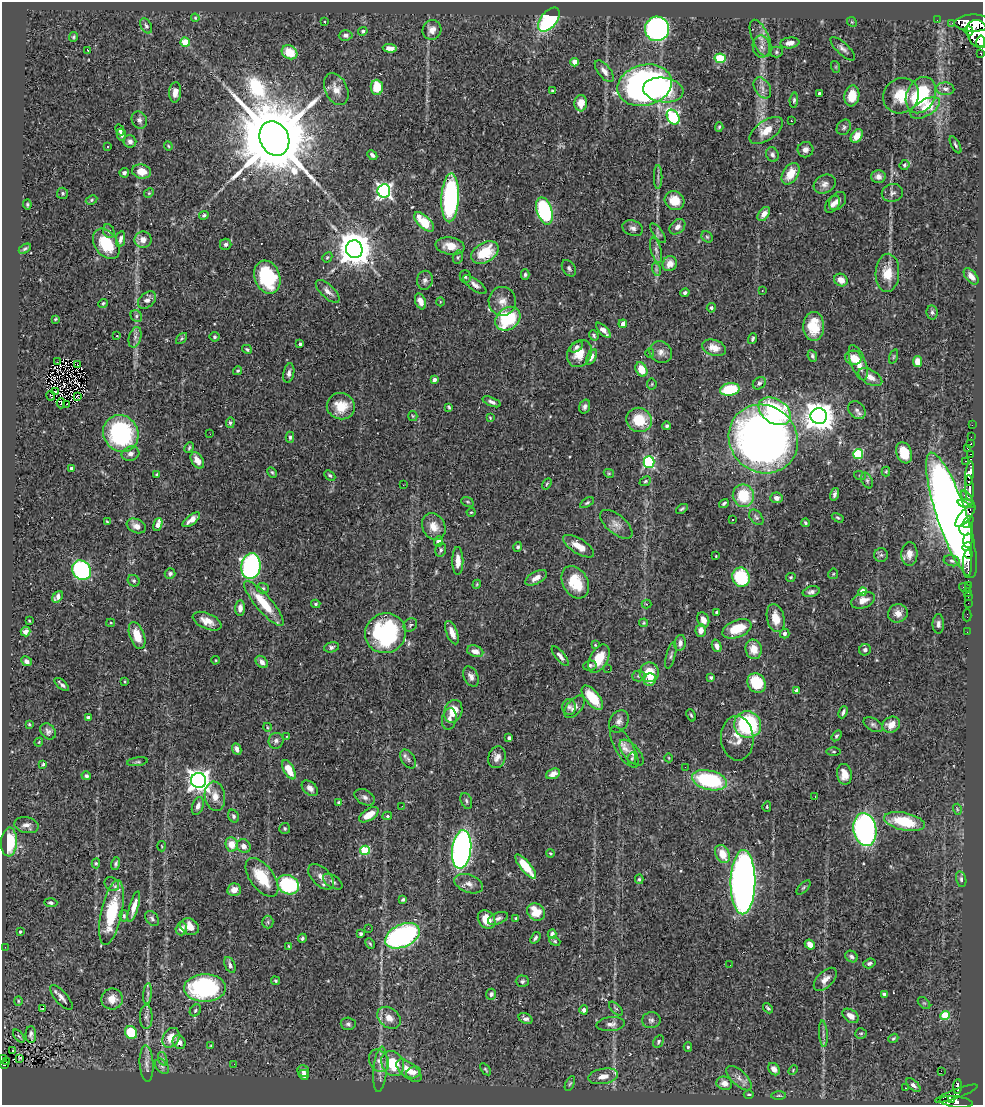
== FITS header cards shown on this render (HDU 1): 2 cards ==
NAXIS1  =                  981
NAXIS2  =                 1103

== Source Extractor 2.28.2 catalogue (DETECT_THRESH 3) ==
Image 981 x 1103 px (HDU 1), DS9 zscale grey, 1 PNG px = 1 image px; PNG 985 x 1107 px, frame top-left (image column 1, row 1103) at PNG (2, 2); each listed source drawn as its Kron ellipse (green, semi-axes under 4 px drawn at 4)
Background 0.614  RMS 0.028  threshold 0.0827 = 3 sigma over >= 5 px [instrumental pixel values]
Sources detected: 482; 4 with non-positive FLUX_AUTO (blend fragments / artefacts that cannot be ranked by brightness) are neither listed nor drawn; the other 478 listed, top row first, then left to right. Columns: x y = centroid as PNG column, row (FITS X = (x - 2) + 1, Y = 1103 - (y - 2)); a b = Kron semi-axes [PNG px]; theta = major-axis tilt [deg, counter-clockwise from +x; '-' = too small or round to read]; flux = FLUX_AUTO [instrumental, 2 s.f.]
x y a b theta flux
195 18 4 3 - 2.3
549 20 14 8 51 200
937 20 2 2 - 1.2
324 22 4 3 - 1.6
852 22 5 4 - 1.9
952 23 4 3 - 1.9
973 23 19 8 0 1700
146 26 8 5 -62 5
657 29 12 12 - 540
432 30 10 9 - 13
363 31 5 4 - 3.1
969 31 5 3 - 210
978 34 14 11 -68 1500
346 35 7 5 3 5.3
74 37 5 4 - 2.7
761 38 19 8 -67 15
981 41 6 3 80 370
185 42 4 4 - 48
790 43 9 5 7 13
761 47 11 8 -82 9.8
390 48 7 4 -2 12
843 49 16 6 -43 7.8
87 50 3 3 - 27
289 52 8 6 -29 42
776 52 6 5 - 3.4
981 53 3 3 - 38
720 58 6 4 -12 89
575 62 4 4 - 22
836 67 6 4 -72 1.9
604 71 13 6 -52 10
645 85 28 20 14 780
377 87 7 6 - 47
762 88 11 7 -57 10
336 89 17 11 -65 19
945 89 9 6 -5 7
552 90 3 2 - 1.8
663 90 20 12 -8 85
175 92 10 6 86 12
819 93 3 3 - 2.5
921 95 19 14 65 180
852 96 10 7 81 34
901 96 18 17 - 46
794 100 7 4 84 3.7
581 103 8 6 86 14
925 108 16 8 30 43
673 117 8 6 -61 220
139 120 9 7 -60 7.6
791 121 3 3 - 12
719 127 5 4 - 2.5
844 127 8 6 55 4.6
120 130 6 4 -63 5.5
766 130 19 10 34 29
121 135 6 4 -77 5.5
857 136 7 5 55 21
274 138 18 14 -67 28000
130 141 6 6 - 6.2
955 145 9 4 -62 3.6
168 146 4 3 - 1.8
108 147 3 2 - 2.6
805 150 8 7 - 9.2
372 155 6 4 -45 5.7
772 155 7 6 - 5.5
904 165 5 5 - 3.6
141 171 9 7 -11 27
124 173 4 4 - 4.6
790 174 12 7 58 31
658 177 12 2 90 4.4
878 177 7 6 - 10
825 184 11 9 28 10
384 191 7 6 - 530
63 193 6 5 - 3.7
149 193 5 4 - 2.1
892 193 10 9 - 7
450 198 24 9 87 320
91 200 6 4 29 2.7
675 201 10 9 - 31
837 201 10 7 49 8.6
27 204 5 3 - 2.3
833 204 9 6 53 8.1
544 211 14 7 -72 210
764 214 8 5 53 14
204 215 5 4 - 3.2
424 222 12 6 -44 52
677 227 9 6 42 9
633 228 11 7 -21 7.7
109 231 7 5 -66 5.8
658 233 11 5 -56 4.9
707 237 6 5 - 2.7
120 239 8 4 79 7
143 240 8 8 - 15
106 244 17 11 -55 69
226 244 6 5 - 4.8
450 246 14 8 -8 21
25 249 7 3 31 3.2
354 249 9 8 - 4400
656 250 13 5 -75 7.8
485 252 15 9 30 60
327 257 5 4 - 2.9
458 257 6 5 - 3
670 264 8 7 - 16
569 268 9 6 -56 4.5
656 269 7 4 -72 2.8
887 273 19 12 87 39
525 274 5 4 - 3.1
971 276 9 5 -48 10
267 277 17 12 -70 130
465 277 6 5 - 3.3
425 280 9 8 - 7.1
841 280 7 6 - 18
475 285 14 5 -37 7.7
328 291 15 6 -43 11
762 291 2 2 - 1.3
685 293 5 4 - 3.7
147 300 10 7 41 9.2
420 301 8 5 -69 14
502 301 14 14 - 19
440 302 4 3 - 1.6
103 303 5 4 - 2.6
711 308 5 4 - 3.8
932 312 7 5 -80 4.6
136 316 6 5 - 3.9
55 319 4 3 - 2
508 319 13 10 39 110
623 324 4 4 - 8.2
814 326 14 10 88 46
603 330 10 4 -45 9.3
594 335 5 4 - 3.3
117 336 3 2 - 1.1
135 337 10 6 74 7
214 337 5 5 - 3
182 338 7 4 45 2.8
753 339 5 3 - 3.1
300 344 3 3 - 3.2
576 347 7 4 32 4.4
714 348 12 8 -17 20
247 349 5 4 - 3.1
661 352 12 10 -41 12
579 353 14 11 57 29
650 353 5 4 - 2.2
812 356 6 4 -65 3.7
592 357 8 4 62 7.3
893 357 7 3 71 1.9
853 358 8 7 - 26
58 361 3 2 - 0.64
917 362 5 4 - 16
858 363 18 7 -70 23
78 364 3 2 - 1.2
641 369 7 5 -62 36
238 371 4 4 - 2.7
289 373 10 5 79 7.3
870 377 13 7 -30 14
434 380 4 4 - 7.8
759 383 7 5 42 4.4
652 384 5 5 - 2.2
730 389 10 6 8 85
56 391 2 2 - 1.8
51 396 4 2 - 0.71
77 396 3 3 - 1.1
492 402 9 4 -22 6.5
61 403 5 2 - 0.44
67 404 3 2 - 3.4
341 406 14 13 - 37
449 407 4 2 - 2.4
585 407 7 5 73 5.6
857 410 10 7 -49 6.8
775 411 17 12 -33 200
413 416 5 4 - 2.1
819 416 8 8 - 2600
490 418 4 3 - 1.7
639 420 13 12 - 57
230 423 5 4 - 3.9
972 425 2 2 - 3.7
667 426 4 4 - 3.2
121 433 19 17 -60 230
210 434 3 2 - 1.5
290 437 5 4 - 3.7
971 437 2 2 - 2.7
763 439 36 33 -43 1400
970 444 4 3 - 10
189 448 6 3 64 2.7
967 448 3 2 - 19
904 453 11 7 -70 39
130 454 9 7 16 7.7
858 454 5 5 - 120
971 454 3 2 - 11
197 460 9 5 -59 17
966 461 3 2 - 3.5
649 462 5 5 - 220
71 468 3 3 - 5.9
886 471 5 4 - 2.1
272 472 6 4 -61 2.5
609 473 5 4 - 2
157 474 3 3 - 2.1
970 474 12 4 82 590
330 475 6 4 -44 3.2
860 476 6 3 -19 1.9
867 480 8 5 -64 4.4
645 481 6 4 24 2.6
547 484 6 4 59 2.4
403 485 2 2 - 4.5
969 488 13 4 -86 390
835 494 6 3 73 5.2
743 496 11 10 - 68
776 498 6 5 - 7.9
967 498 8 3 -52 160
467 502 6 4 -21 2.6
587 503 7 4 31 3.3
724 503 5 3 - 3.2
966 504 9 3 -12 260
682 509 6 3 32 2.9
471 512 4 4 - 2.1
951 515 66 14 -71 5400
965 516 14 5 49 340
756 517 9 5 -51 4.6
838 518 6 4 -29 2.7
733 519 3 3 - 2.7
191 520 10 4 38 12
107 522 4 3 - 1.8
968 522 7 4 55 370
805 523 4 3 - 2.8
616 524 20 9 -40 15
158 525 7 4 72 21
136 526 10 7 -23 11
434 527 14 11 -62 20
966 529 7 6 - 780
968 541 7 4 -88 1800
439 542 5 4 - 12
579 546 17 7 -32 21
518 547 5 4 - 4.1
967 547 5 3 - 740
441 550 7 5 75 4.8
909 554 12 8 87 15
969 554 4 3 - 220
881 555 7 7 - 5.1
716 556 3 2 - 1.1
458 561 14 5 -90 16
952 561 8 5 -11 4.9
967 563 14 4 88 480
251 566 13 9 81 420
82 570 10 9 - 250
170 574 5 5 - 4.6
833 574 5 5 - 2.6
741 577 10 8 -73 110
791 577 5 4 - 2.7
536 578 12 6 29 13
134 581 6 5 - 3.9
575 582 17 12 -61 49
477 584 4 3 - 1.8
968 585 2 2 - 5.2
263 588 6 5 - 3.3
965 588 6 2 -18 5.7
811 592 9 5 13 6
863 592 4 4 - 32
968 593 3 3 - 18
58 597 6 4 52 8.2
968 597 2 2 - 2.8
863 600 12 7 20 17
264 603 29 8 -49 58
968 603 3 2 - 1.7
316 604 4 4 - 2.8
647 604 5 4 - 2.2
240 608 7 5 84 12
717 612 3 2 - 2.2
898 613 10 9 - 16
967 615 6 2 90 6
776 618 14 8 -77 30
703 620 8 5 -68 11
29 621 3 2 - 1.5
207 621 15 7 -23 19
111 623 4 4 - 2
644 623 4 3 - 2
938 624 10 6 89 6.9
410 625 7 6 - 3.9
737 629 15 8 22 49
701 630 6 5 - 13
25 631 5 4 - 5.7
967 632 3 2 - 1.8
385 633 20 20 - 260
452 633 12 5 -68 16
785 634 5 4 - 5.9
137 635 14 7 -70 38
680 643 8 5 79 8
595 645 3 3 - 1.6
717 646 6 4 -70 9.2
331 647 8 5 14 5.1
754 649 10 8 -77 25
865 650 6 5 - 5.1
475 651 8 5 -17 13
671 655 13 4 76 4.7
560 656 12 4 -50 6.9
599 659 15 9 62 38
216 660 4 3 - 1.4
27 661 5 4 - 7
262 662 7 5 -44 9
590 665 7 5 7 4.7
608 669 2 2 - 1.7
649 672 9 9 - 41
471 676 11 7 -64 9
638 676 6 5 - 3.3
711 678 4 3 - 3.5
650 680 6 6 - 17
125 682 4 2 - 1.8
756 683 10 8 -55 68
62 684 8 3 -42 4.4
797 691 4 4 - 17
592 698 14 7 -51 57
569 707 8 7 - 5.1
574 707 13 7 50 11
453 711 11 9 70 32
843 712 6 3 67 4.3
691 715 6 4 -68 3
88 718 4 4 - 7.4
449 719 11 7 78 8.4
619 721 12 9 58 10
29 724 4 3 - 1.9
748 725 13 13 - 180
873 725 10 6 -29 5.2
891 725 9 7 27 20
267 727 4 3 - 1.7
48 731 9 7 -48 6.4
286 736 3 2 - 2.5
836 736 6 4 56 3.8
509 738 4 3 - 6.2
737 738 22 16 -86 25
276 741 8 7 - 6.8
39 742 4 3 - 1.8
624 747 23 9 -60 18
237 749 6 4 -64 7.6
834 752 7 3 0 2.4
631 753 16 7 -48 12
497 757 11 8 72 11
632 758 6 4 78 2.9
669 758 4 3 - 1.3
408 759 10 6 -59 7
137 762 10 4 8 3.6
43 764 3 2 - 5.2
685 767 2 2 - 1.1
289 770 10 5 -61 41
553 774 7 5 22 12
844 774 10 7 -83 20
86 776 5 4 - 4.4
709 780 18 9 -13 170
199 781 7 7 - 1500
310 788 9 6 -42 8.8
215 796 15 10 -81 19
815 796 3 2 - 2.6
365 797 11 7 -31 7.4
466 801 8 5 -69 4
339 802 4 4 - 3.7
198 806 9 5 69 9
402 806 2 2 - 1.5
767 807 5 4 - 2.1
957 809 5 3 - 1.9
369 815 11 6 33 25
233 816 7 5 -61 4.6
387 816 5 4 - 2.9
905 822 21 8 -12 79
27 825 12 8 -11 10
285 828 5 5 - 3.7
865 829 16 11 -80 660
9 842 14 8 87 85
232 844 7 6 - 28
162 846 5 3 - 1.6
244 846 7 6 - 10
462 849 19 9 83 670
365 850 5 4 - 94
550 853 4 3 - 2.1
722 854 10 6 -63 31
96 863 5 4 - 2.8
116 864 6 4 74 3.8
526 867 15 5 -51 61
262 877 22 12 -53 66
321 877 16 9 -45 13
639 879 5 4 - 2.5
961 879 8 5 -76 4.8
333 882 11 6 -33 5.9
743 882 32 12 89 1400
112 884 8 6 -41 5.7
469 884 15 8 -20 13
288 885 11 9 -25 130
803 887 9 4 45 2.7
234 890 7 6 - 14
403 900 4 3 - 3.3
51 903 6 4 -3 3.9
134 907 16 4 74 20
536 912 9 8 - 36
112 913 33 10 78 100
124 916 6 4 -81 2.9
152 918 8 6 -51 4.8
498 918 10 5 22 6.5
516 918 3 3 - 2.7
487 919 10 8 -50 26
268 922 6 5 - 3.6
190 927 10 8 -33 17
368 928 2 2 - 48
181 929 6 6 - 11
20 931 3 2 - 2.6
361 934 4 3 - 5.5
552 934 5 4 - 7.4
402 936 18 11 25 410
302 938 4 3 - 3
535 938 6 3 54 5.2
555 941 5 4 - 2.6
370 944 5 3 - 2.3
810 945 5 4 - 15
289 946 3 2 - 2.1
5 947 2 2 - 1.4
851 957 6 5 - 4.9
869 963 6 4 17 5.2
230 965 8 5 -66 6.7
730 965 2 2 - 0.8
825 979 14 8 46 14
275 981 5 4 - 2.5
522 981 6 6 - 4.1
205 988 21 14 1 290
147 994 11 4 85 5.3
491 994 5 5 - 4.6
884 994 4 3 - 7.7
61 997 15 6 -49 8.8
112 999 10 10 - 21
18 1001 5 4 - 2.4
924 1003 7 4 -43 3
768 1008 6 3 -49 3
43 1009 3 2 - 2.7
616 1009 8 4 -45 2.8
195 1010 6 5 - 3.7
584 1010 4 4 - 6.4
851 1016 9 6 -35 13
945 1016 4 4 - 80
146 1017 12 6 90 7.5
389 1018 13 9 -39 18
525 1019 7 5 -29 7
651 1020 9 8 - 6.7
348 1024 7 6 - 4.8
611 1024 14 7 6 9.3
131 1032 6 6 - 65
861 1033 6 5 - 3
31 1034 8 5 -88 3
823 1034 13 4 -86 5.2
19 1036 7 4 -51 2.7
171 1038 10 8 59 31
893 1038 5 3 - 2.3
179 1042 7 6 - 11
658 1042 7 5 61 3.3
211 1045 3 2 - 1.5
688 1047 5 3 - 3.1
12 1051 3 2 - 4.1
3 1058 2 2 - 2.2
20 1058 3 2 - 1.4
163 1059 7 4 -72 3.7
379 1061 12 9 -58 13
7 1062 3 2 - 1.4
393 1063 13 10 -58 66
3 1064 4 3 - 29
146 1064 18 7 -87 13
234 1064 2 2 - 2.1
162 1066 8 5 -54 5.5
380 1069 23 7 85 17
485 1069 7 3 -54 2.4
774 1069 7 5 -51 12
409 1070 15 7 -40 28
793 1070 5 3 - 1.7
303 1071 6 5 - 8.1
941 1071 2 2 - 910
414 1072 7 5 24 9.8
304 1075 5 5 - 7.6
603 1076 15 7 10 17
739 1078 16 7 -43 13
570 1083 8 4 62 2.5
724 1083 8 6 -17 13
913 1085 8 4 -43 6.4
957 1086 7 4 87 76
905 1088 2 2 - 1.1
749 1094 5 2 - 2
956 1094 22 4 20 130
779 1095 7 3 0 2.5
952 1099 3 2 - 98
956 1102 16 5 -6 220
At the frame edge (FLAGS 8, measured only in part): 5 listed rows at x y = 978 34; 981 41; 981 53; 3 1058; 3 1064
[4 non-positive-flux detections neither listed nor drawn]